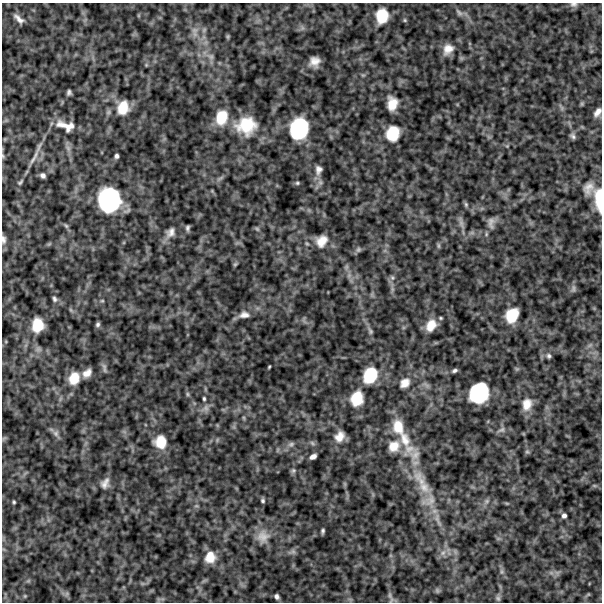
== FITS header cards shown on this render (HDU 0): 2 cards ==
NAXIS1  =                  600
NAXIS2  =                  600

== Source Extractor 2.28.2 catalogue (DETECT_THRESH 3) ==
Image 600 x 600 px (HDU 0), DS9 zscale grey, 1 PNG px = 1 image px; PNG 604 x 604 px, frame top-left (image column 1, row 600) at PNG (2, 3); no overlay
Background 522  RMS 120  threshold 358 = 3 sigma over >= 5 px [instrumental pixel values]
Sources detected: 104; all 104 listed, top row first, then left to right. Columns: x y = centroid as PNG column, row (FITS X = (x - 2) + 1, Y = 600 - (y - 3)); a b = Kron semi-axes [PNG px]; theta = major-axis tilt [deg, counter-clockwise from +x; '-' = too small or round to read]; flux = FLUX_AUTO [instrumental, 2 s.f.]
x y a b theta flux
574 4 10 6 -1 21000
459 12 13 5 -44 32000
382 16 13 11 83 190000
19 19 11 4 -42 42000
405 20 5 4 - 8700
195 30 10 9 - 47000
228 37 7 4 -90 10000
448 49 14 10 51 83000
211 57 8 8 - 31000
315 61 9 8 - 71000
69 92 5 4 - 20000
392 104 14 10 87 110000
123 108 15 11 75 150000
597 112 10 6 54 47000
221 117 18 14 74 200000
66 126 26 12 -16 130000
246 126 25 22 8 290000
299 129 19 16 76 580000
393 133 15 13 73 210000
573 136 8 5 -49 22000
507 146 4 4 - 8500
68 148 9 6 -77 32000
3 156 6 5 - 11000
117 156 4 4 - 20000
34 158 29 5 60 72000
318 170 11 8 87 43000
43 175 6 5 - 29000
20 182 9 5 42 15000
297 183 6 5 - 12000
588 188 17 12 65 80000
599 199 30 9 -86 220000
109 200 22 19 89 890000
466 204 7 5 -70 14000
461 223 12 6 -77 35000
491 223 16 8 88 48000
66 226 8 5 -53 15000
187 228 5 3 - 17000
257 229 6 5 - 14000
170 232 15 11 54 61000
3 239 12 6 -85 31000
321 241 17 13 54 110000
438 246 8 4 -90 13000
358 250 8 7 - 18000
235 264 6 5 - 11000
392 278 7 5 -69 19000
573 288 10 5 82 22000
54 299 8 6 -72 20000
102 301 6 4 0 9200
71 310 7 4 -71 11000
244 315 13 9 2 51000
512 315 14 11 63 200000
441 318 4 4 - 9600
98 324 6 5 - 18000
37 325 12 10 87 160000
431 325 12 9 57 100000
370 331 9 5 -61 18000
549 356 7 6 - 19000
269 367 3 2 - 8000
104 368 15 4 -81 26000
454 371 7 4 28 19000
87 373 10 7 43 60000
370 375 17 13 63 270000
74 378 15 12 70 130000
405 383 14 11 44 73000
479 393 17 15 57 550000
187 394 6 4 -89 12000
357 398 15 12 75 190000
204 399 5 4 - 11000
527 404 15 11 76 97000
206 408 9 8 - 34000
244 418 6 4 -71 9200
398 427 19 14 -78 160000
501 430 11 7 27 29000
56 433 9 8 - 32000
339 436 13 10 58 78000
405 439 24 14 -71 200000
160 442 14 13 - 150000
312 443 7 5 -46 17000
291 444 10 7 19 28000
394 446 16 14 44 110000
527 452 7 4 0 12000
415 455 20 15 84 130000
313 457 6 4 29 38000
293 471 8 6 58 16000
420 480 32 12 -58 220000
105 483 14 10 64 54000
263 500 6 5 - 15000
430 500 19 14 47 130000
487 501 6 6 - 19000
14 502 4 3 - 10000
196 506 6 4 18 10000
564 516 6 5 - 24000
438 520 25 6 -70 70000
323 531 5 3 - 16000
263 536 19 17 65 120000
293 551 7 6 - 23000
443 553 9 6 53 37000
210 557 14 12 72 120000
501 571 7 4 -72 17000
437 590 6 5 - 14000
390 595 13 4 -65 23000
25 596 4 4 - 7500
277 597 6 4 -65 25000
498 598 8 6 -74 18000
At the frame edge (FLAGS 8, measured only in part): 5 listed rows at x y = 574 4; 597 112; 3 156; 599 199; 3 239